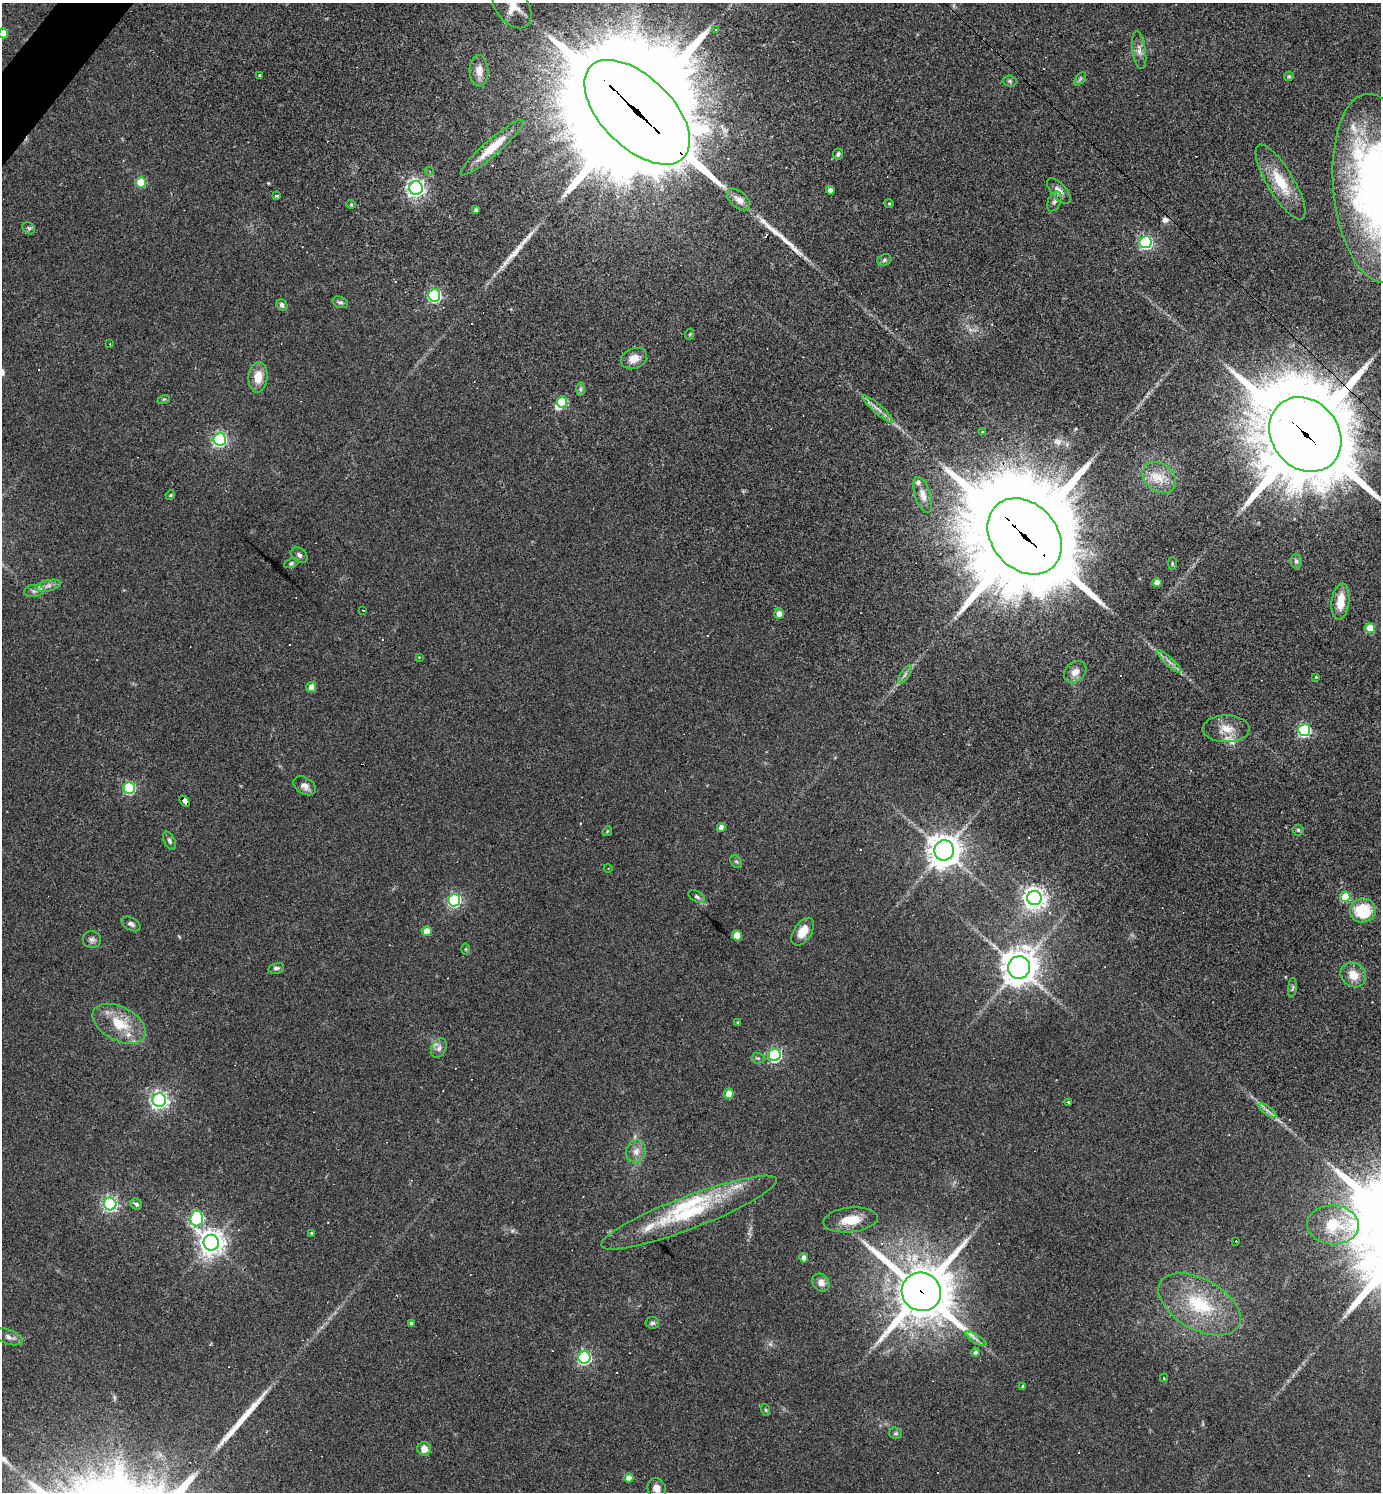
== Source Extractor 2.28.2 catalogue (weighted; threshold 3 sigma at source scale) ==
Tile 11 of 4 x 4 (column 3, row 3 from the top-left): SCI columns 2911-4289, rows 1491-2980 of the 5962 x 5960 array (HDU 1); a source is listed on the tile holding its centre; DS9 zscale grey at full resolution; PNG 1383 x 1494 px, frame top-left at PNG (2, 3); each listed source drawn as its Kron ellipse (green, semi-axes under 4 px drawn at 4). Shown black and unused: <1% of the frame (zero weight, under 3 of 4 exposures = <1% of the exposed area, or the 3 px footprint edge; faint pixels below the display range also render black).
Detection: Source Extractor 2.28.2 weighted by HDU 2 'WHT'; one run over the whole footprint, this tile lists its part. Background 0.0419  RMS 0.0048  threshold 0.0218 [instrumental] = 3 sigma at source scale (4.5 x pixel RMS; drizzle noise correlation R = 1.50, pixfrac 1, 0.05/0.05 arcsec/px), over >= 5 px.
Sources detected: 148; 1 too faint to see at this stretch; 1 inside a brighter object's white glare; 10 cosmic-ray / hot-pixel residue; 4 long thin detections or spike segments (spike, bleed or trail) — neither listed nor drawn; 6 inside a brighter listed object's ellipse — not listed separately; the other 126 listed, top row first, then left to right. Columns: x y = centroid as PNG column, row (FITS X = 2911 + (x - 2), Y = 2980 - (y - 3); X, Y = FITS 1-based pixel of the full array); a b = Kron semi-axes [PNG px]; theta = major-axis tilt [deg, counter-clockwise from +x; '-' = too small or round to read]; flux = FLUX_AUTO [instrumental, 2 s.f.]
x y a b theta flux
512 5 25 16 -56 9.3
715 29 3 3 - 1.8
3 33 5 5 - 9.2
1139 50 19 6 -81 3
479 71 16 9 -88 4.3
260 76 3 3 - 2.3
1289 76 5 4 - 0.82
1080 79 8 4 53 0.87
1010 81 7 5 -5 0.88
637 112 65 35 -45 24000
492 148 41 7 41 10
838 154 5 5 - 1.4
429 171 4 3 - 0.43
141 182 5 5 - 16
1280 182 43 13 -59 16
416 188 7 7 - 200
1376 188 95 43 -84 240
830 190 4 4 - 2.1
1059 191 15 7 -49 3.3
277 196 3 3 - 1.1
739 199 13 8 -42 3.7
1054 202 10 6 65 1.7
889 203 4 4 - 0.52
351 204 5 4 - 0.51
476 210 4 3 - 1.3
29 228 7 5 -42 1
1146 242 6 6 - 85
884 260 7 5 24 0.99
434 295 6 6 - 80
340 302 8 5 -23 1.1
282 305 6 5 - 1.4
690 334 6 3 71 0.49
110 344 3 2 - 0.32
634 358 13 10 23 5.2
258 377 15 9 84 7.1
580 389 7 4 90 0.98
164 399 6 4 18 0.64
562 402 5 5 - 21
878 409 20 4 -41 3
983 432 4 3 - 0.91
1305 434 40 33 -51 6600
220 439 6 6 - 100
1159 478 18 14 -37 8.3
170 495 5 4 - 0.51
923 495 18 8 -72 3.9
1025 536 42 32 -48 11000
299 555 9 6 -42 1.5
1296 561 7 6 - 1.2
291 563 7 4 22 0.84
1172 564 6 3 90 0.55
1157 583 4 4 - 5
48 586 13 5 13 2.5
34 591 10 6 8 1.8
1340 602 18 9 84 8.5
363 610 3 2 - 0.41
779 614 5 5 - 3.7
1370 628 5 5 - 14
419 657 3 3 - 0.39
1169 662 16 3 -43 2.1
1075 672 12 9 41 3.9
905 674 11 4 57 1.5
1316 677 3 2 - 0.4
311 687 5 5 - 4.5
1226 729 23 13 0 7.7
1304 730 6 6 - 71
305 786 12 8 -32 2.8
129 788 6 5 - 43
185 801 6 4 -48 59
721 827 4 4 - 3.3
1298 830 5 5 - 0.78
607 831 5 4 - 0.55
169 841 10 5 -63 1.3
944 850 10 10 - 740
736 861 7 5 -51 0.96
608 868 4 3 - 0.42
697 897 9 5 -32 1.2
1345 897 5 5 - 20
1034 898 7 7 - 340
454 900 6 6 - 78
1363 910 13 12 - 20
131 924 10 6 -29 1.7
427 931 5 5 - 7.4
803 932 15 8 57 6.8
737 935 5 5 - 11
92 940 9 8 - 1.8
465 949 5 3 - 0.49
1019 967 11 11 - 810
276 968 8 5 13 1.2
1353 975 13 11 -38 6.8
1292 988 10 4 84 0.82
738 1022 4 4 - 0.53
119 1024 29 17 -28 16
439 1048 10 7 63 2.3
775 1055 6 6 - 79
758 1058 6 5 - 0.89
729 1094 5 4 - 8
159 1100 7 6 - 180
1068 1103 3 3 - 11
1267 1111 10 4 -35 1.5
636 1151 11 10 - 3.6
110 1204 6 6 - 120
136 1204 6 5 - 1.2
689 1213 94 16 21 38
197 1218 8 6 85 65
851 1220 27 12 6 10
1333 1225 26 19 -3 17
311 1233 3 3 - 0.52
1236 1241 2 2 - 0.45
211 1243 8 7 - 460
804 1258 4 4 - 2.7
821 1283 9 8 - 2.9
921 1292 20 19 - 2600
1199 1304 45 25 -29 33
411 1323 4 4 - 0.97
652 1323 7 6 - 1.2
9 1337 15 7 -20 2.6
976 1339 12 3 -31 1.5
975 1352 4 4 - 1.1
584 1358 6 6 - 89
1164 1378 4 3 - 1.2
1023 1386 4 3 - 0.72
766 1410 6 3 -71 0.54
896 1433 6 5 - 0.87
424 1449 7 6 - 3.4
629 1478 4 4 - 3.2
657 1488 11 9 -68 3.6
Overlapping masked pixels (flux is a lower limit): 5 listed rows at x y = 637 112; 1305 434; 1025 536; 185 801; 921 1292
Isophote crosses this tile's border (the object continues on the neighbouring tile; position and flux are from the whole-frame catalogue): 6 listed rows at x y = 512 5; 3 33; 637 112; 1376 188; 1305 434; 657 1488